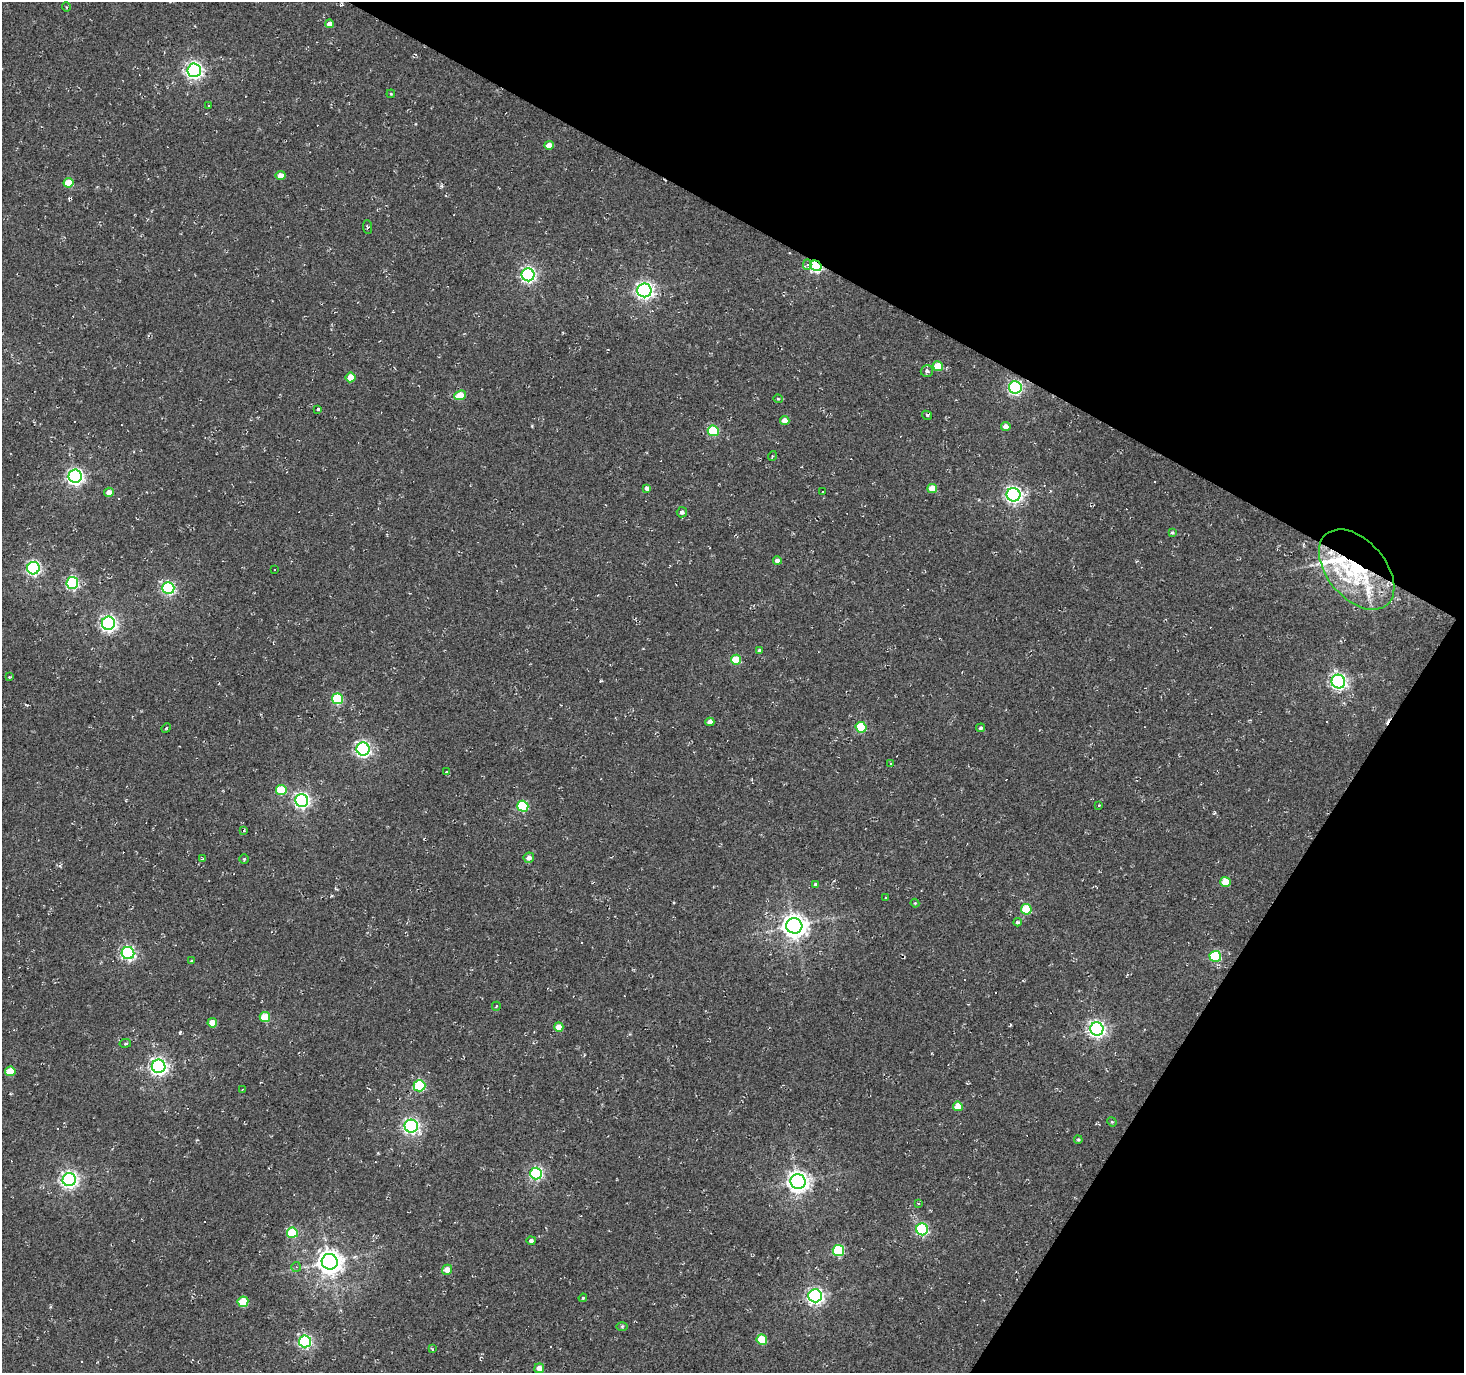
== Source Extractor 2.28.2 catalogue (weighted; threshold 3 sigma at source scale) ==
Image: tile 8 of 4 x 4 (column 4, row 2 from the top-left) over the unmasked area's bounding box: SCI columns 4386-5847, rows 2932-4302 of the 5853 x 5930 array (HDU 1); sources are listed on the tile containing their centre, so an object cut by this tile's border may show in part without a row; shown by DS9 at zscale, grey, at full resolution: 1 PNG px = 1 image px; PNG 1466 x 1375 px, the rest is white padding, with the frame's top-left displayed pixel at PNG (2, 2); every listed detection drawn as its Kron ellipse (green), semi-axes under 4 PNG px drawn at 4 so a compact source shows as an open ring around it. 27% of this frame is shown black and not used: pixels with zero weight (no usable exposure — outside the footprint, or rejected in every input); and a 3 px margin inside the footprint's outer edge (the drizzle kernel's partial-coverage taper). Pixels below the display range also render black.
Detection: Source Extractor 2.28.2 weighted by HDU 2 'WHT'; one run over the whole footprint, this tile lists its part. Background 0.0019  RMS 0.0051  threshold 0.0231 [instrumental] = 3 sigma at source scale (4.5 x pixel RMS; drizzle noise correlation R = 1.50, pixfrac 1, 0.0396/0.0396 arcsec/px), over >= 5 px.
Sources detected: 138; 31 cosmic-ray / hot-pixel residue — neither listed nor drawn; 4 inside a brighter listed object's ellipse — not listed separately; the other 103 listed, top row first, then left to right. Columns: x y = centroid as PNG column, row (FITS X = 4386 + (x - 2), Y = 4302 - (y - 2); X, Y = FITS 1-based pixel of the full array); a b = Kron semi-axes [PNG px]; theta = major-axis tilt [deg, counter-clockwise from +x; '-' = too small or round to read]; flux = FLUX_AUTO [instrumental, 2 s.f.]
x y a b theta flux
66 7 5 3 - 0.46
329 24 4 4 - 2.8
194 70 7 7 - 180
391 94 4 3 - 0.46
208 105 2 2 - 0.34
549 145 5 4 - 5.4
281 176 5 4 - 4.5
68 183 5 4 - 14
367 227 7 4 -86 0.72
807 265 5 4 - 1.4
816 266 6 5 - 77
528 275 6 6 - 130
644 290 7 7 - 190
938 366 5 5 - 13
927 371 6 5 - 1.4
351 377 5 5 - 7.8
1015 387 6 6 - 100
460 395 6 4 22 11
778 399 4 4 - 0.56
318 409 3 3 - 0.62
927 415 5 3 - 0.79
785 420 4 4 - 4.6
1006 426 5 4 - 3.2
713 431 5 5 - 29
772 456 5 3 - 0.59
75 476 6 6 - 170
647 488 4 4 - 1.6
932 488 5 4 - 8.9
109 492 5 4 - 3.6
822 492 2 2 - 0.46
1014 495 7 6 - 170
682 512 5 5 - 1.6
1172 533 4 3 - 0.77
777 561 4 4 - 2.7
33 568 6 6 - 110
274 569 3 3 - 2.2
1357 570 47 29 -49 56
72 583 6 6 - 65
168 588 6 6 - 80
108 623 6 6 - 160
759 650 4 3 - 0.82
736 660 5 5 - 16
9 677 3 2 - 0.46
1338 682 7 6 - 160
337 699 5 5 - 37
710 722 4 4 - 3.8
861 727 5 5 - 28
166 728 5 4 - 0.6
981 728 4 4 - 1
363 749 6 6 - 140
891 763 3 2 - 0.42
446 772 3 3 - 0.74
281 790 5 5 - 20
302 800 6 6 - 150
1099 805 3 3 - 0.86
523 806 5 5 - 33
244 830 4 4 - 0.61
529 858 5 5 - 2.5
202 859 4 3 - 0.56
244 859 5 4 - 0.68
1225 882 5 5 - 13
816 884 4 4 - 0.92
886 897 3 2 - 0.61
915 903 4 4 - 0.49
1026 909 5 5 - 23
1017 922 4 3 - 0.89
794 926 8 7 - 490
128 953 6 6 - 110
1215 956 6 5 - 37
191 961 4 3 - 0.49
496 1006 4 2 - 0.44
265 1017 5 5 - 15
212 1023 5 4 - 7.8
559 1027 4 4 - 5.6
1097 1029 7 6 - 180
125 1043 6 3 9 0.55
159 1066 7 6 - 200
10 1071 5 5 - 12
419 1086 6 5 - 49
242 1089 3 2 - 0.56
958 1106 5 4 - 6.9
1112 1122 5 4 - 0.52
411 1126 7 6 - 140
1078 1140 4 3 - 0.61
536 1174 6 6 - 84
69 1180 6 6 - 190
798 1182 7 7 - 350
918 1203 4 2 - 0.36
922 1229 6 6 - 61
292 1233 5 5 - 23
531 1241 4 4 - 1.9
838 1250 6 5 - 40
330 1262 8 8 - 530
296 1267 5 5 - 0.84
447 1270 5 5 - 5.4
815 1296 6 6 - 170
583 1298 4 3 - 0.64
243 1302 5 5 - 20
622 1326 6 4 1 0.61
762 1340 5 5 - 15
305 1341 6 6 - 95
432 1349 3 2 - 0.84
539 1368 5 5 - 4.8
Overlapping masked pixels (flux is a lower limit): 2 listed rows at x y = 816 266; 1357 570